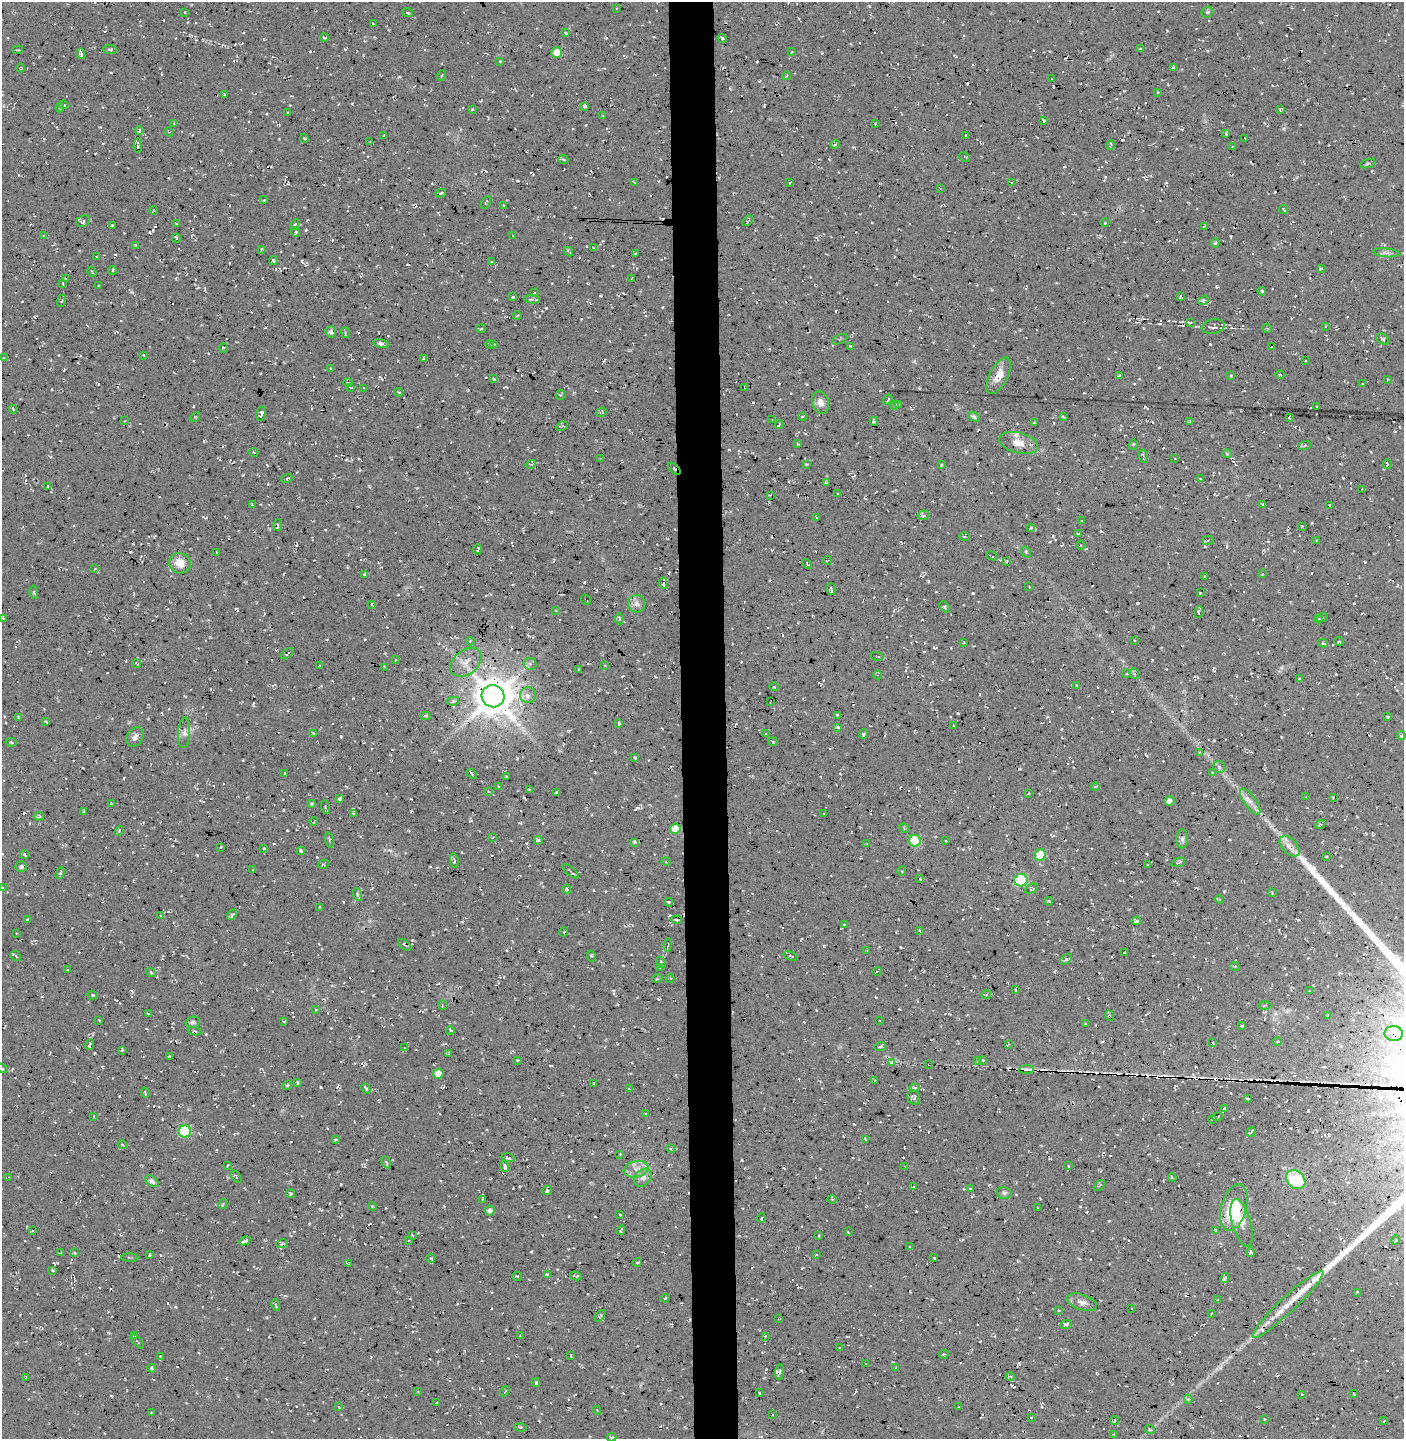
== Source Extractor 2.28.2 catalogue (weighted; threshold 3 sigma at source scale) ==
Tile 5 of 3 x 3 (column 2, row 2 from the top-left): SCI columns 1584-2985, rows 1438-2874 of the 4570 x 4319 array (HDU 1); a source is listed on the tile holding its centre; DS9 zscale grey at full resolution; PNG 1406 x 1441 px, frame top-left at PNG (2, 2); each listed source drawn as its Kron ellipse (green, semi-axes under 4 px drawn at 4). Shown black and unused: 3% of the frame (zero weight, under 3 of 4 exposures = <1% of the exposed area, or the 3 px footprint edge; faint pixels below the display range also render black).
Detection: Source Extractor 2.28.2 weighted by HDU 2 'WHT'; one run over the whole footprint, this tile lists its part. Background 0.0234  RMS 0.0058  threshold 0.0262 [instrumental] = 3 sigma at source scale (4.5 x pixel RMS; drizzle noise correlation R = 1.50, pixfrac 1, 0.0396/0.0396 arcsec/px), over >= 5 px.
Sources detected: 917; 166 cosmic-ray / hot-pixel residue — neither listed nor drawn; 8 inside a brighter listed object's ellipse — not listed separately; of the other 743, all 500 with FLUX_AUTO >= 0.548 (the completeness limit of this list) listed and drawn (243 fainter detections not listed), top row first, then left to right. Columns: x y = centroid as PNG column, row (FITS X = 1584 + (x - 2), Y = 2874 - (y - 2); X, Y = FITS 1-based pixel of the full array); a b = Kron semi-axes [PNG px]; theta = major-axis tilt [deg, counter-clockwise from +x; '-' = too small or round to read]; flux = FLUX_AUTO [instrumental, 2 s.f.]
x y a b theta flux
616 9 3 2 - 0.84
185 12 3 2 - 0.55
1207 12 6 5 - 0.96
407 13 6 3 -22 0.64
373 24 3 3 - 0.68
565 33 4 3 - 0.55
324 38 4 3 - 1.4
722 38 4 3 - 1.6
1140 48 4 3 - 0.58
110 49 7 4 -6 1.2
18 50 5 2 - 0.63
792 52 3 2 - 0.56
557 53 5 5 - 10
81 54 5 3 - 1.2
500 61 3 3 - 0.76
1173 67 4 3 - 2
21 68 4 4 - 0.56
441 76 5 3 - 0.6
786 76 4 3 - 0.75
1052 79 3 2 - 0.62
1158 92 3 3 - 0.62
224 94 3 3 - 1.2
64 105 5 3 - 0.64
584 106 3 3 - 1.2
60 108 5 3 - 0.96
472 109 3 3 - 0.83
1280 110 4 3 - 0.81
288 112 3 2 - 0.57
602 116 3 3 - 0.97
1044 121 3 3 - 0.6
876 123 4 3 - 0.61
174 124 3 3 - 0.75
139 130 4 2 - 0.94
168 132 4 2 - 0.68
1226 134 3 3 - 0.78
384 135 3 2 - 0.71
966 135 3 2 - 0.7
304 138 5 4 - 0.82
1245 138 3 2 - 0.61
370 142 3 2 - 0.72
835 144 4 3 - 1.3
1111 145 5 3 - 0.93
138 146 7 4 86 1.3
1233 147 3 2 - 0.68
964 157 6 4 -27 1
563 159 5 3 - 1.7
1367 163 8 3 19 0.87
634 182 4 2 - 0.68
790 183 3 2 - 0.56
1012 183 4 4 - 0.64
940 189 3 3 - 0.65
441 193 5 3 - 0.65
264 200 3 2 - 0.67
486 202 7 3 60 0.66
504 205 3 3 - 0.58
154 210 4 3 - 1.5
1284 210 5 2 - 0.62
83 221 7 5 28 1.9
748 221 6 2 46 0.63
1105 223 4 3 - 0.58
176 224 3 3 - 0.8
112 225 3 3 - 1
295 225 6 3 61 0.89
1204 226 4 3 - 0.72
296 232 5 3 - 1
43 235 3 3 - 0.59
513 236 3 2 - 0.6
176 238 4 3 - 0.73
1215 243 4 4 - 0.9
135 245 4 2 - 0.64
594 248 3 3 - 0.71
261 249 4 2 - 0.63
568 251 5 2 - 0.79
1386 253 13 3 -6 1.8
635 254 3 3 - 1
96 256 3 2 - 0.6
273 261 4 3 - 1.3
491 262 4 2 - 1.2
1321 268 3 3 - 0.67
112 270 4 2 - 0.71
92 272 5 3 - 0.72
632 278 3 2 - 0.77
66 279 3 2 - 1
63 283 4 2 - 1.1
98 285 3 2 - 0.58
1262 291 4 3 - 0.81
534 293 3 2 - 0.55
513 297 4 3 - 0.73
1181 297 4 3 - 1.1
532 299 8 2 -2 1.8
1203 300 5 4 - 1.1
62 301 6 2 68 0.55
517 316 4 3 - 0.57
1190 323 3 3 - 2.6
1213 327 12 7 11 2.2
1325 327 4 3 - 0.58
481 328 5 3 - 0.7
1267 328 5 3 - 0.61
330 332 5 5 - 2.1
345 333 5 3 - 0.72
840 339 8 3 26 1.1
1383 339 7 5 -32 1.1
381 344 8 3 -14 3.8
494 344 3 3 - 0.57
489 345 4 2 - 0.65
851 346 4 3 - 0.87
1271 347 3 2 - 0.6
223 348 5 3 - 0.65
144 355 3 2 - 0.57
3 358 2 2 - 0.55
423 358 4 3 - 0.68
1306 361 3 2 - 0.74
331 368 3 2 - 0.56
1280 374 4 3 - 0.56
1120 375 4 3 - 0.72
1231 375 4 4 - 0.69
999 376 20 9 63 7.3
493 379 4 2 - 0.91
1387 379 3 2 - 0.57
348 382 5 3 - 0.62
1363 384 3 2 - 0.56
351 387 3 2 - 0.79
745 387 3 2 - 0.94
364 388 2 2 - 0.56
399 392 4 3 - 0.84
560 395 5 4 - 0.73
888 399 5 3 - 0.93
820 402 11 8 -72 3.4
899 404 3 3 - 0.63
895 406 4 3 - 1.1
1317 407 3 2 - 1
13 409 4 3 - 0.75
601 412 5 4 - 0.68
261 414 7 4 76 2
195 417 6 3 41 0.65
802 417 4 4 - 1.1
974 417 6 3 -32 1.2
1063 417 4 2 - 0.86
1289 417 3 2 - 0.67
772 420 3 2 - 0.59
124 421 3 2 - 0.68
874 421 4 3 - 2
1190 422 4 3 - 0.82
1034 423 3 3 - 1
779 425 4 2 - 0.66
562 426 6 4 25 0.98
1019 443 20 10 -15 6.8
797 444 4 3 - 1.2
1133 444 5 4 - 0.83
1304 445 6 3 21 0.7
254 452 4 3 - 0.6
1227 454 5 4 - 0.66
1143 456 6 3 -80 1.1
600 458 4 3 - 0.6
1174 458 3 2 - 0.7
531 464 5 4 - 0.8
806 464 3 2 - 0.66
1387 464 5 2 - 0.58
941 465 3 3 - 0.67
674 469 7 3 -45 0.65
287 478 5 3 - 0.63
1201 479 3 3 - 0.7
827 482 4 3 - 1
48 486 3 3 - 0.93
1362 489 4 3 - 0.97
838 494 3 2 - 0.67
770 495 3 2 - 0.58
252 505 3 2 - 0.81
1263 505 4 3 - 0.73
1329 505 3 2 - 0.85
923 515 6 4 16 0.91
816 518 3 2 - 0.75
1082 521 3 3 - 0.67
278 525 6 3 86 0.64
1302 526 3 2 - 0.59
1031 528 4 3 - 2.5
1079 534 4 3 - 0.61
964 537 5 3 - 0.76
1208 540 5 3 - 1
1317 541 3 2 - 0.85
1081 545 4 3 - 0.69
478 549 5 3 - 1.1
217 552 3 2 - 0.58
1026 552 6 4 -53 0.9
992 556 6 2 -22 1.3
827 560 4 2 - 0.57
1007 562 4 2 - 0.63
180 563 11 10 - 6.9
807 564 5 2 - 0.69
95 569 4 3 - 0.67
365 574 4 3 - 1.8
1262 574 3 2 - 0.61
1205 576 3 2 - 0.78
663 583 5 3 - 0.93
1029 587 3 2 - 0.62
831 589 6 2 -77 1
34 592 7 3 -80 0.84
1200 593 3 3 - 0.66
586 599 5 2 - 1.6
372 604 3 2 - 0.79
636 604 8 8 - 2.8
944 607 6 4 -46 1.1
556 611 4 3 - 0.58
1199 612 6 3 82 1.7
3 618 3 2 - 0.6
1322 618 5 3 - 0.66
619 619 6 3 86 0.94
1318 619 4 4 - 0.83
1134 640 2 2 - 0.61
470 641 4 3 - 0.66
964 642 3 2 - 0.55
1339 642 5 3 - 0.92
1323 643 5 3 - 1.1
287 654 7 3 38 0.64
877 656 7 3 -12 0.56
396 660 3 2 - 0.63
466 662 17 12 40 6.5
137 664 4 2 - 0.57
530 664 6 6 - 1.5
319 665 3 2 - 0.64
605 666 4 3 - 0.66
385 667 4 2 - 0.65
578 669 3 2 - 0.87
1134 673 5 4 - 1.2
1127 674 3 3 - 0.91
878 675 4 4 - 0.8
1299 679 3 3 - 0.68
1077 686 3 3 - 0.63
774 687 4 3 - 0.61
528 695 8 8 - 3.1
493 696 11 11 - 1800
453 701 6 4 10 1.2
770 702 3 2 - 0.68
838 715 4 2 - 1.4
426 716 5 4 - 1.1
19 717 4 3 - 1
1387 717 3 2 - 0.82
46 722 4 3 - 1.1
619 723 4 3 - 0.88
954 726 3 2 - 0.63
838 727 3 2 - 0.81
184 733 15 6 86 2.5
313 733 3 3 - 0.82
766 734 3 3 - 0.73
863 734 5 3 - 1.2
1401 736 4 4 - 1.1
135 737 10 8 58 2.5
11 742 5 3 - 0.77
773 742 4 4 - 0.59
1199 752 4 3 - 0.62
634 757 3 3 - 0.56
1219 767 6 6 - 1.3
1212 772 4 3 - 0.94
284 773 3 2 - 0.77
472 774 6 3 -47 0.69
506 776 3 2 - 0.72
498 786 2 2 - 0.56
1095 787 4 3 - 0.61
530 789 3 3 - 0.88
489 791 4 3 - 0.56
557 793 4 3 - 1.2
1029 794 3 3 - 1.4
1306 797 4 3 - 0.65
1333 797 4 3 - 0.77
340 799 4 3 - 0.97
1169 801 5 4 - 2.6
1250 802 15 6 -54 4
112 804 3 2 - 0.61
311 804 4 3 - 2.2
325 807 6 2 -75 0.77
84 811 3 2 - 0.9
353 813 4 3 - 0.57
824 814 3 2 - 0.59
39 816 5 4 - 1.3
314 822 4 2 - 0.78
1320 824 5 4 - 0.96
904 828 5 4 - 0.78
675 829 5 5 - 9.2
119 831 5 3 - 0.81
493 838 3 3 - 0.76
1182 839 9 6 90 1.2
329 840 8 4 -74 1.2
538 840 4 4 - 2.3
915 841 6 6 - 29
946 841 3 2 - 0.6
634 842 3 3 - 0.77
867 844 3 3 - 0.63
1290 846 12 7 -48 4.5
220 847 3 2 - 0.76
264 849 3 2 - 0.71
301 851 4 3 - 1.1
25 855 4 2 - 0.77
1040 855 6 5 - 14
1327 856 4 2 - 0.57
454 860 7 2 -80 0.75
666 862 4 3 - 0.63
1178 862 7 3 20 0.92
323 864 6 4 29 0.83
1148 865 3 2 - 0.65
21 867 5 5 - 1.3
253 870 3 2 - 0.73
571 871 10 3 -38 1
902 871 4 4 - 0.59
60 873 6 4 62 1
920 879 3 3 - 0.58
1021 880 7 6 - 46
2 888 3 2 - 0.81
567 889 4 4 - 1.4
1031 889 7 4 27 1.1
1272 893 3 3 - 0.8
357 894 6 4 -71 1.1
1219 899 4 3 - 0.99
1049 901 4 2 - 0.56
669 902 4 3 - 1.3
320 907 4 3 - 0.6
232 915 5 3 - 1.8
161 916 4 3 - 0.75
27 919 3 3 - 0.86
676 920 5 2 - 0.99
1136 921 4 3 - 1.3
844 925 4 3 - 1.2
919 930 3 3 - 0.64
563 932 4 3 - 0.55
16 933 2 2 - 0.58
404 945 7 4 -39 1.9
668 945 6 2 77 0.63
867 950 3 2 - 0.61
1125 952 4 2 - 0.67
16 956 6 3 -42 1.2
591 956 5 3 - 0.7
790 956 7 3 -23 0.65
1066 959 7 4 35 0.91
661 962 6 3 -63 0.85
1235 966 5 3 - 0.58
659 968 3 3 - 1
67 969 3 3 - 0.97
877 971 4 3 - 0.62
151 972 5 3 - 1.2
657 979 5 3 - 0.62
670 979 4 4 - 0.71
1015 990 4 2 - 0.68
1310 991 3 2 - 0.71
93 995 5 4 - 0.77
986 995 5 3 - 0.8
442 1005 5 3 - 0.55
1265 1006 6 3 0 0.83
316 1010 4 3 - 0.63
148 1013 4 2 - 0.78
1328 1015 3 2 - 0.58
1109 1016 5 4 - 0.97
99 1020 3 3 - 1.2
880 1021 3 2 - 0.62
193 1022 7 5 14 1.4
284 1022 3 3 - 0.83
1085 1024 3 2 - 0.71
1242 1026 4 3 - 0.72
450 1030 4 2 - 0.85
194 1031 7 4 -11 0.85
1394 1034 9 7 -4 3.9
1277 1041 4 3 - 0.57
1213 1042 3 2 - 0.55
1008 1044 4 2 - 0.9
90 1045 5 3 - 1.9
880 1047 6 3 20 0.74
405 1048 3 2 - 0.7
122 1050 3 2 - 0.76
449 1054 3 2 - 0.67
169 1056 3 2 - 0.98
517 1060 3 3 - 0.83
978 1060 4 3 - 1.2
983 1060 3 3 - 1.1
892 1063 4 4 - 1.3
929 1064 3 3 - 2.1
2 1068 6 4 -22 0.84
1026 1070 7 4 2 7.3
438 1074 5 5 - 7.2
874 1081 3 3 - 1.7
297 1083 3 3 - 1.1
594 1083 3 3 - 1.4
287 1085 5 4 - 0.64
366 1088 6 3 -64 0.95
915 1088 5 3 - 0.96
629 1089 3 2 - 0.71
145 1093 5 3 - 0.8
914 1097 7 6 - 1.7
1247 1099 4 2 - 1
1225 1108 3 2 - 0.64
645 1114 3 2 - 0.68
94 1117 4 2 - 0.56
1217 1117 5 2 - 0.65
1213 1119 3 3 - 0.7
185 1131 6 6 - 35
1251 1132 5 2 - 0.67
866 1139 4 3 - 0.75
335 1140 3 2 - 0.64
122 1145 4 4 - 0.77
671 1148 4 4 - 0.92
620 1154 3 3 - 0.56
508 1158 6 3 -15 1.6
386 1162 6 2 -61 0.77
228 1165 3 2 - 0.86
905 1166 3 2 - 0.74
1068 1166 4 3 - 0.78
505 1167 5 4 - 2.6
636 1169 12 8 12 4.9
236 1177 7 3 -49 0.72
1172 1177 4 2 - 0.99
9 1178 3 3 - 0.81
643 1178 10 7 46 2.8
1296 1180 10 8 -41 27
152 1181 7 5 -37 1.7
1099 1185 6 2 45 0.6
914 1186 3 3 - 0.96
970 1189 3 2 - 0.61
547 1191 5 4 - 1.2
1004 1193 7 6 - 1.4
290 1194 4 3 - 1.1
483 1199 3 2 - 0.88
832 1199 4 3 - 0.61
223 1204 5 3 - 0.64
372 1206 4 3 - 0.61
1037 1208 3 2 - 0.63
1234 1208 24 12 75 28
490 1210 5 5 - 2.5
620 1215 3 2 - 0.57
761 1218 4 3 - 0.61
1242 1223 24 9 -75 6.6
621 1230 5 2 - 0.77
1216 1230 3 2 - 0.79
32 1231 4 2 - 0.58
848 1232 3 3 - 0.66
412 1235 4 3 - 0.84
819 1235 3 3 - 0.78
409 1240 3 3 - 0.92
1396 1240 5 3 - 0.6
245 1241 6 4 28 2.1
282 1244 6 3 21 1.2
910 1247 4 2 - 0.88
61 1252 4 3 - 0.55
1251 1252 5 3 - 1.8
74 1253 3 3 - 0.95
150 1255 4 2 - 0.57
816 1255 3 2 - 0.72
130 1258 8 3 -2 0.95
431 1258 4 3 - 0.72
934 1258 3 2 - 0.8
637 1262 5 3 - 0.63
349 1264 4 3 - 0.61
53 1270 3 3 - 1
547 1274 4 3 - 1.6
517 1276 5 2 - 0.6
576 1276 6 3 -11 1.5
1225 1278 5 4 - 1.4
1357 1292 3 2 - 0.56
665 1298 4 3 - 0.67
1218 1300 3 3 - 0.78
1082 1302 15 7 -19 3.8
1288 1304 48 8 43 15
276 1305 6 3 -72 0.73
1132 1308 3 2 - 0.74
1058 1310 4 3 - 0.67
1211 1313 3 2 - 0.77
600 1316 6 3 52 0.62
779 1318 3 2 - 1.1
1066 1325 6 4 21 1.5
134 1335 4 3 - 0.55
521 1336 4 2 - 0.79
765 1336 4 3 - 0.67
137 1341 8 2 -49 0.7
839 1348 3 2 - 0.55
944 1354 5 3 - 0.86
160 1356 3 2 - 0.58
571 1356 4 2 - 0.88
866 1364 4 2 - 0.62
896 1367 4 3 - 0.68
151 1368 4 3 - 2.1
780 1372 8 3 86 1.6
1010 1376 5 3 - 0.84
26 1378 3 2 - 0.65
536 1382 4 3 - 1
505 1391 6 3 55 0.64
418 1392 4 3 - 0.55
759 1393 3 2 - 0.72
1301 1394 3 2 - 0.66
1353 1394 3 2 - 0.64
1188 1399 4 4 - 0.64
437 1403 3 3 - 0.83
338 1407 3 3 - 0.82
959 1407 3 3 - 1.8
597 1410 4 3 - 0.69
152 1413 4 2 - 0.57
773 1414 3 2 - 0.62
1031 1418 3 2 - 0.62
1264 1419 3 3 - 0.62
1114 1421 4 2 - 0.82
1384 1421 3 2 - 0.67
520 1427 6 3 -1 0.7
1150 1430 5 3 - 0.65
1113 1434 4 3 - 0.62
612 1437 5 3 - 0.83
Overlapping masked pixels (flux is a lower limit): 15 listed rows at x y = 999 376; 745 387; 674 469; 586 599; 1199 612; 493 696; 1290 846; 404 945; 1109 1016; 1394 1034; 929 1064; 1026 1070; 508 1158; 1288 1304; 779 1318
Isophote crosses this tile's border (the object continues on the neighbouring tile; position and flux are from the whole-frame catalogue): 2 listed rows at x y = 2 888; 2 1068
Unlisted compact peaks at least as high as the median listed source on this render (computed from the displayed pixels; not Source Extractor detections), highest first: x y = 341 736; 1224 891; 876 997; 1354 603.